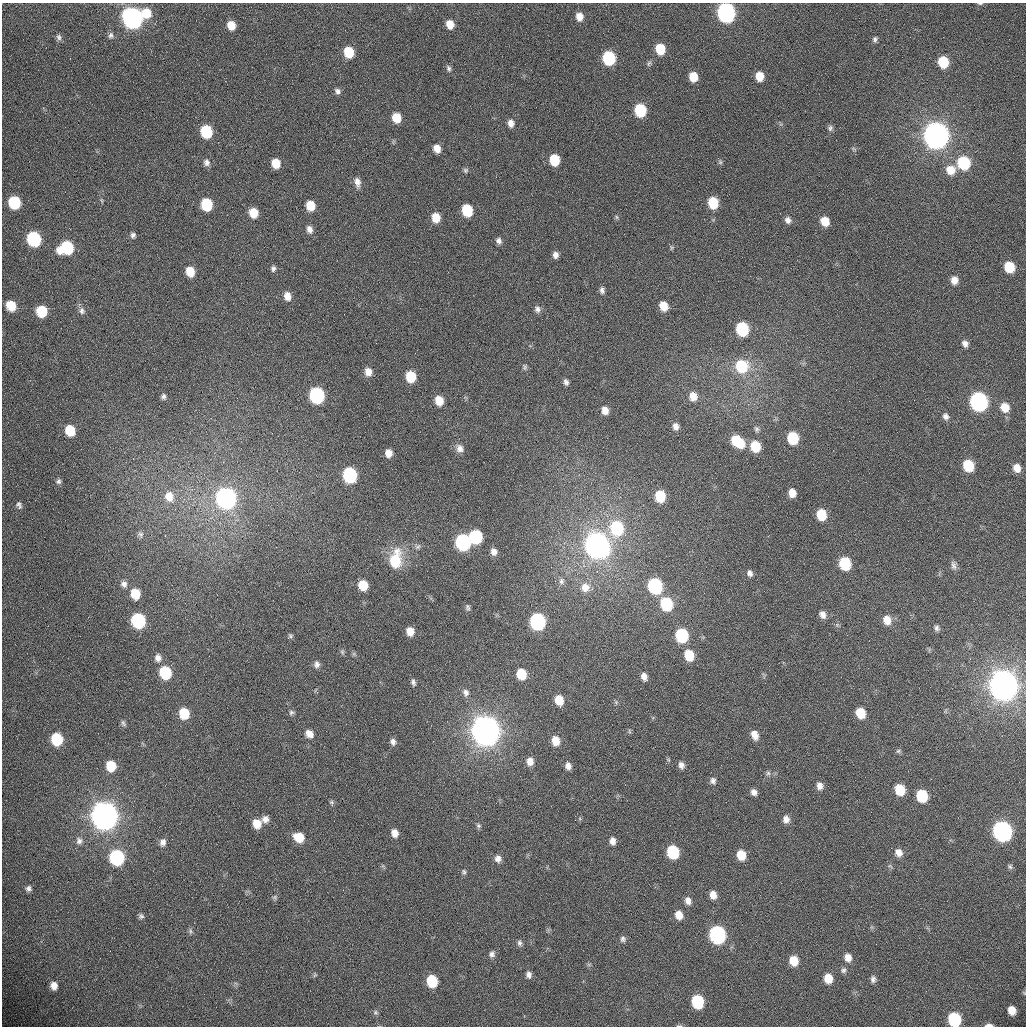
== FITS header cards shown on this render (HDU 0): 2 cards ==
NAXIS1  =                 1024 /fastest changing axis
NAXIS2  =                 1024 /next to fastest changing axis

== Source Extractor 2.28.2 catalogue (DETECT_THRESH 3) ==
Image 1024 x 1024 px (HDU 0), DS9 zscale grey, 1 PNG px = 1 image px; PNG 1028 x 1028 px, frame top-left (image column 1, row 1024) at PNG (2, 3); no overlay
Background 365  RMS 12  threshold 37.5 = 3 sigma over >= 5 px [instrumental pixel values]
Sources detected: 203; all 203 listed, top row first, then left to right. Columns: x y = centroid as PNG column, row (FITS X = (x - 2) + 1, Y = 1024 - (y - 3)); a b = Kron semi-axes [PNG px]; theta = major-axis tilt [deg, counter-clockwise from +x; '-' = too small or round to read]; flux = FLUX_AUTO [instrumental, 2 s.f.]
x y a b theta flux
980 3 8 3 0 1.3e+03
147 13 10 9 - 1.7e+04
726 13 10 8 -78 3.7e+05
579 17 8 7 - 8.1e+03
132 18 10 9 - 5.7e+05
450 24 8 7 - 1.1e+04
231 25 7 6 - 1.2e+04
111 35 8 7 - 2.5e+03
59 37 8 6 -73 2.5e+03
875 39 8 6 85 2.1e+03
660 49 8 7 - 2.5e+04
349 52 8 7 - 2.8e+04
609 58 9 8 - 7.6e+04
943 62 8 8 - 3.0e+04
649 63 8 5 69 1.7e+03
449 68 9 6 -66 2.3e+03
759 76 8 7 - 1.3e+04
693 77 8 7 - 1.6e+04
337 91 8 7 - 3.0e+03
640 110 9 7 -81 5.4e+04
396 118 8 7 - 1.6e+04
511 123 8 7 - 5.6e+03
830 128 8 7 - 2.4e+03
206 132 9 8 - 5.3e+04
936 135 10 9 - 1.7e+06
437 149 7 6 - 8.2e+03
854 149 7 4 -19 1.3e+03
554 160 8 7 - 2.8e+04
720 162 7 5 -47 1.5e+03
206 163 9 7 -59 3.5e+03
276 163 8 7 - 1.5e+04
964 163 9 8 - 6.2e+04
465 170 6 6 - 1.6e+03
950 170 10 10 - 1.3e+04
357 182 12 7 -78 5.2e+03
102 200 7 3 -71 1.0e+03
14 202 9 8 - 5.6e+04
713 203 8 7 - 3.1e+04
206 204 9 7 -78 4.5e+04
310 206 8 7 - 1.7e+04
467 210 9 7 -77 4.1e+04
253 213 8 7 - 1.7e+04
616 217 7 4 -88 1.3e+03
436 218 8 7 - 1.4e+04
788 220 9 7 -60 4.0e+03
825 221 9 8 - 1.4e+04
309 229 9 7 -71 4.6e+03
133 235 6 5 - 2.5e+03
34 239 9 8 - 1.1e+05
499 241 7 6 - 3.2e+03
672 247 6 5 - 1.2e+03
66 248 11 9 20 6.7e+04
555 255 7 6 - 4.0e+03
1009 267 8 7 - 2.7e+04
273 268 8 6 87 2.4e+03
190 271 8 7 - 1.6e+04
954 280 9 8 - 7.1e+03
602 290 8 5 -77 2.9e+03
287 296 9 7 -75 7.8e+03
11 306 8 7 - 2.0e+04
663 306 8 7 - 1.3e+04
537 309 9 7 -76 3.4e+03
41 311 8 8 - 3.3e+04
82 311 10 7 -87 3.4e+03
742 329 9 8 - 7.2e+04
965 344 8 7 - 3.9e+03
741 366 11 10 - 4.1e+04
525 367 8 5 83 1.8e+03
368 372 8 7 - 7.8e+03
411 376 8 7 - 3.0e+04
566 382 7 6 - 2.7e+03
317 395 9 8 - 1.5e+05
693 396 9 8 - 9.4e+03
163 397 7 6 - 2.4e+03
439 400 8 7 - 1.5e+04
979 402 10 9 - 3.3e+05
1005 407 9 8 - 1.2e+04
605 410 7 6 - 6.8e+03
946 416 8 7 - 3.5e+03
676 426 8 6 -70 4.3e+03
756 429 7 6 - 2.0e+03
70 431 9 7 -72 2.5e+04
793 438 9 7 -76 4.4e+04
737 441 13 8 -37 3.2e+04
755 446 9 7 -74 2.7e+04
460 448 11 9 -58 5.5e+03
388 453 7 6 - 7.6e+03
968 465 8 7 - 3.4e+04
1017 468 8 7 - 8.1e+03
350 475 9 8 - 1.2e+05
58 481 7 6 - 2.2e+03
792 493 7 6 - 1.0e+04
660 496 9 7 -85 3.3e+04
169 497 12 10 -71 1.2e+04
226 498 10 9 - 5.0e+05
19 505 10 7 -63 2.9e+03
821 514 8 7 - 2.6e+04
617 528 11 9 -83 7.0e+04
140 534 9 8 - 3.1e+03
476 537 9 8 - 7.5e+04
463 542 9 8 - 1.6e+05
597 545 11 9 -70 1.1e+06
418 547 9 6 38 2.4e+03
494 552 8 6 -68 4.9e+03
395 560 20 12 81 3.5e+04
845 563 9 8 - 5.2e+04
954 565 12 7 -76 3.5e+03
750 573 9 7 -68 3.4e+03
561 581 8 7 - 3.0e+03
124 584 9 8 - 4.6e+03
363 585 8 7 - 2.2e+04
655 586 9 8 - 1.4e+05
585 587 11 10 - 9.3e+03
135 594 10 8 -80 2.1e+04
666 604 10 8 -72 5.7e+04
468 607 8 5 -84 1.9e+03
822 614 9 7 -59 4.9e+03
887 620 10 8 -73 1.0e+04
138 621 9 8 - 1.2e+05
537 621 9 8 - 1.9e+05
937 628 8 6 -86 2.5e+03
410 631 8 6 -71 1.0e+04
682 635 9 8 - 7.3e+04
290 636 6 6 - 1.6e+03
342 652 7 5 -70 1.6e+03
689 655 9 8 - 2.5e+04
158 658 10 8 -71 5.0e+03
317 664 8 7 - 3.4e+03
165 673 9 8 - 5.1e+04
521 674 8 7 - 2.5e+04
644 677 8 6 -72 5.4e+03
413 682 9 5 -75 2.6e+03
1003 685 11 10 - 2.8e+06
466 692 10 8 -75 4.1e+03
559 700 8 6 -71 1.7e+04
616 702 5 5 - 1.3e+03
291 712 7 6 - 2.0e+03
184 713 9 8 - 2.7e+04
860 713 8 7 - 2.3e+04
123 723 9 5 -61 1.9e+03
485 731 11 9 -73 2.6e+06
629 731 6 4 -72 1.1e+03
309 734 8 7 - 7.0e+03
755 735 10 7 -70 7.5e+03
57 739 9 8 - 4.3e+04
555 741 8 6 -80 1.2e+04
393 742 7 6 - 3.4e+03
898 751 6 6 - 1.6e+03
530 761 8 7 - 6.5e+03
681 765 7 6 - 3.9e+03
111 766 9 8 - 2.0e+04
568 766 7 6 - 4.7e+03
768 773 6 6 - 1.9e+03
713 781 8 7 - 3.0e+03
820 786 8 7 - 5.0e+03
900 790 8 7 - 2.7e+04
754 792 6 5 - 4.2e+03
922 796 9 7 -70 4.3e+04
332 802 7 5 -46 1.5e+03
104 816 10 9 - 2.3e+06
265 819 8 7 - 5.0e+03
786 819 8 7 - 5.2e+03
257 824 9 8 - 1.2e+04
478 825 7 6 - 1.9e+03
1002 831 10 9 - 4.9e+05
395 833 8 6 -79 6.6e+03
299 837 9 8 - 1.8e+04
79 841 10 9 - 4.1e+03
613 841 9 6 -87 5.0e+03
163 842 9 7 75 4.2e+03
673 852 9 8 - 6.1e+04
899 852 9 8 - 6.5e+03
741 855 8 7 - 1.7e+04
117 857 9 9 - 1.2e+05
498 859 9 8 - 4.6e+03
1010 867 8 6 -86 1.7e+03
464 872 7 5 -67 1.7e+03
28 889 7 6 - 2.6e+03
713 895 8 6 -73 7.6e+03
275 897 7 6 - 1.7e+03
688 901 8 6 -72 5.1e+03
679 915 9 7 -72 9.1e+03
141 916 7 6 - 2.1e+03
190 931 8 5 -89 2.0e+03
717 934 10 8 -74 2.3e+05
623 939 8 7 - 2.5e+03
519 943 8 6 -77 2.4e+03
492 954 8 7 - 3.4e+03
848 957 10 8 -77 7.2e+03
794 961 9 8 - 1.6e+04
843 970 8 7 - 2.5e+03
315 975 7 4 35 1.2e+03
529 975 8 7 - 3.8e+03
828 978 9 8 - 1.4e+04
873 979 9 6 88 3.1e+03
432 981 9 7 -75 3.7e+04
54 986 8 7 - 7.3e+03
697 1001 9 8 - 6.3e+04
1012 1010 7 6 - 1.2e+04
375 1012 7 7 - 1.8e+03
954 1019 9 8 - 7.3e+04
989 1025 8 4 0 3.9e+03
679 1026 8 3 -4 1.1e+03
At the frame edge (FLAGS 8, measured only in part): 6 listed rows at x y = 980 3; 726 13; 1012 1010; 954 1019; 989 1025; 679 1026